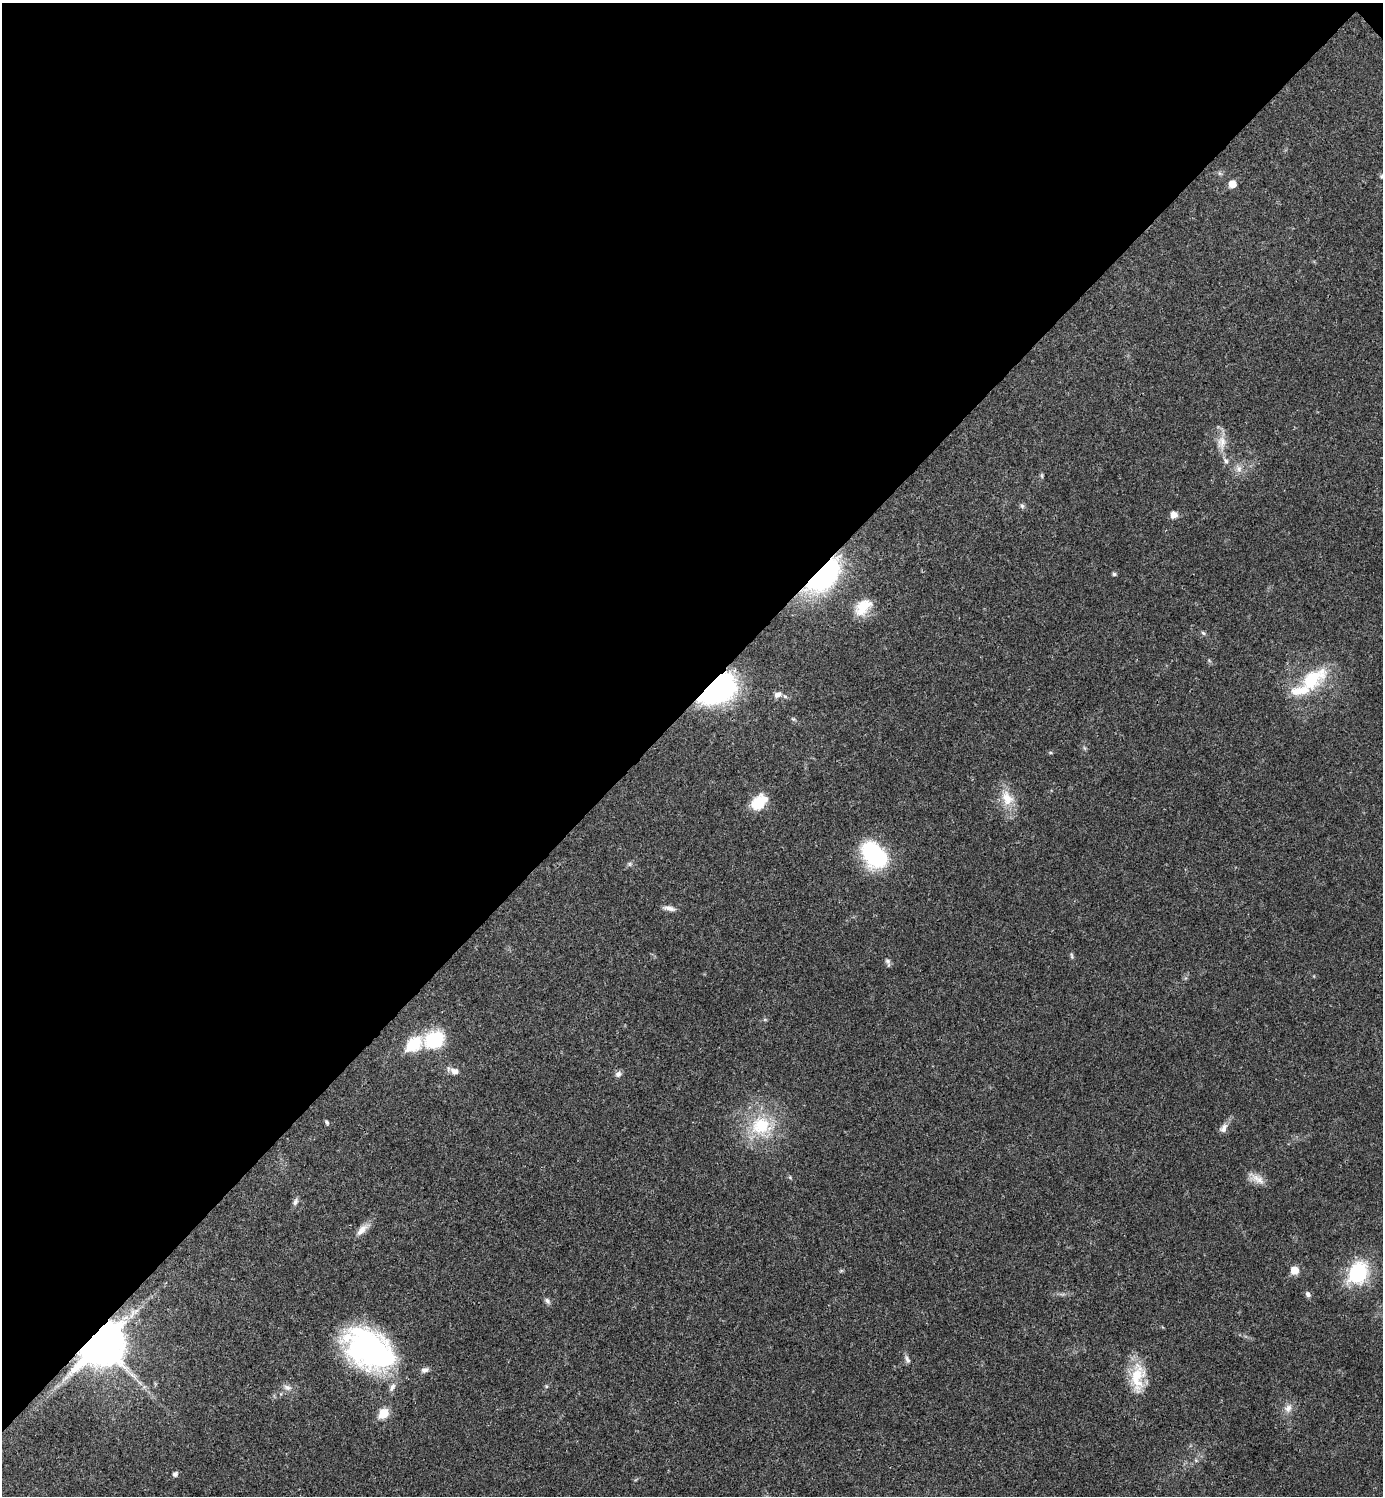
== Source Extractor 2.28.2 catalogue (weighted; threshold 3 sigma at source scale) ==
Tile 2 of 4 x 4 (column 2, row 1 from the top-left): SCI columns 1681-3061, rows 4483-5976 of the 5981 x 5981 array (HDU 1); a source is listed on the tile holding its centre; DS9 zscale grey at full resolution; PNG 1385 x 1498 px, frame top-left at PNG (2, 3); no overlay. Shown black and unused: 47% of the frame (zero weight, under 3 of 4 exposures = <1% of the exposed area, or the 3 px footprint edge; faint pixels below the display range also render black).
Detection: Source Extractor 2.28.2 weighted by HDU 2 'WHT'; one run over the whole footprint, this tile lists its part. Background 0.0205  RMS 0.0022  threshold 0.0101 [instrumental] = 3 sigma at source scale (4.5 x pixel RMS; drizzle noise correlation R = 1.50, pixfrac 1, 0.05/0.05 arcsec/px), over >= 5 px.
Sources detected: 52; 5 inside a brighter listed object's ellipse — not listed separately; the other 47 listed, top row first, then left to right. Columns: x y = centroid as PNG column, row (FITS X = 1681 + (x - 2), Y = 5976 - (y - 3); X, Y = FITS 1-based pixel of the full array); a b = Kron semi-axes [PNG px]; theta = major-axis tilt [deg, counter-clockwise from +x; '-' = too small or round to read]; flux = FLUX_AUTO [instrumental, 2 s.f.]
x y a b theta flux
1381 176 6 4 90 0.32
1232 184 7 6 - 2.7
1222 442 20 11 85 2.6
1226 461 8 6 -58 0.69
1239 469 9 8 - 1.2
1042 476 6 4 -72 0.32
1022 506 6 6 - 0.47
1174 515 9 9 - 1.3
1114 574 5 4 - 0.41
824 576 47 24 46 29
863 607 24 15 45 4.9
1203 633 6 4 -45 0.37
1312 679 40 21 38 12
717 689 33 19 35 51
777 695 9 7 30 1
1007 798 23 15 -62 4.5
755 803 25 10 64 3.5
874 855 29 18 -47 22
630 864 7 4 -90 0.37
669 908 16 6 -12 1.1
1072 955 8 4 -88 0.38
887 961 8 6 -51 0.66
435 1040 21 17 22 11
414 1044 9 7 44 17
454 1071 10 8 -26 1.4
618 1074 8 7 - 0.82
327 1122 7 4 -46 0.37
761 1126 28 24 9 12
1224 1128 12 8 60 1.2
1258 1179 22 9 -29 2.1
295 1202 10 6 64 0.69
362 1230 20 8 48 1.9
1294 1270 6 6 - 4
1358 1273 12 9 62 27
1308 1294 7 6 - 0.65
547 1301 9 6 -52 0.65
102 1344 17 12 45 610
369 1349 49 32 -34 59
907 1359 12 6 -63 0.76
425 1370 10 7 13 0.87
1137 1376 37 18 85 7.3
546 1386 6 3 -72 0.26
287 1387 12 7 -26 1
392 1387 14 7 60 1.2
1288 1408 12 9 58 1.5
383 1413 6 6 - 8.2
175 1474 5 5 - 0.8
Overlapping masked pixels (flux is a lower limit): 3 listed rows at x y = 824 576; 717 689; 102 1344